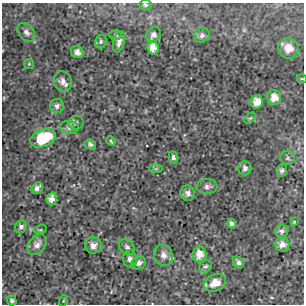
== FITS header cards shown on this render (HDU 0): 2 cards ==
NAXIS1  =                  302 / NUMBER OF ELEMENTS ALONG THIS AXIS
NAXIS2  =                  302 / NUMBER OF ELEMENTS ALONG THIS AXIS

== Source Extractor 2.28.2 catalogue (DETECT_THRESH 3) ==
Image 302 x 302 px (HDU 0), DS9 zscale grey, 1 PNG px = 1 image px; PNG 306 x 306 px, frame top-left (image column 1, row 302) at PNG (2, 3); each listed source drawn as its Kron ellipse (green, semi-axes under 4 px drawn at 4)
Background 2.23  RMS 0.8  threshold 2.39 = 3 sigma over >= 5 px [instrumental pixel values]
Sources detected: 49; all 49 listed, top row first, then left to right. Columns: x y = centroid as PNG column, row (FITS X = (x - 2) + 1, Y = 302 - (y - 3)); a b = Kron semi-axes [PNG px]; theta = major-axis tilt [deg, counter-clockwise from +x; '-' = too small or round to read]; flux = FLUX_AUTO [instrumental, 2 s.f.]
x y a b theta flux
145 5 6 5 - 100
26 32 10 7 -48 230
116 35 6 4 1 92
153 35 8 6 51 220
202 35 8 7 - 160
101 42 7 5 76 120
119 42 11 5 76 270
153 48 7 5 -77 500
288 48 10 10 - 700
77 52 6 6 - 240
29 64 5 5 - 59
302 79 5 3 - 45
63 81 10 8 -71 370
274 97 7 7 - 550
257 102 7 6 - 460
57 106 7 7 - 210
250 118 7 4 43 72
76 123 8 6 19 130
69 127 9 6 -7 220
43 138 13 8 22 2900
111 141 5 4 - 64
90 144 6 5 - 140
173 157 6 5 - 160
287 158 7 7 - 120
245 168 7 6 - 210
156 169 7 4 1 85
282 170 6 5 - 120
207 186 10 7 -1 210
37 188 6 5 - 240
188 193 8 7 - 250
52 199 6 5 - 360
294 222 4 3 - 40
232 223 5 4 - 160
21 227 6 5 - 150
40 230 6 4 17 70
282 231 7 6 - 190
282 244 7 7 - 370
37 245 11 8 48 330
93 245 8 8 - 410
127 247 9 6 -47 190
199 254 8 7 - 550
163 255 10 9 - 360
130 259 9 7 -86 210
238 262 7 4 -58 140
139 263 7 6 - 210
206 266 6 5 - 130
215 283 11 8 23 700
12 301 5 5 - 120
63 301 5 3 - 49
At the frame edge (FLAGS 8, measured only in part): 2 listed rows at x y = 145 5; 302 79